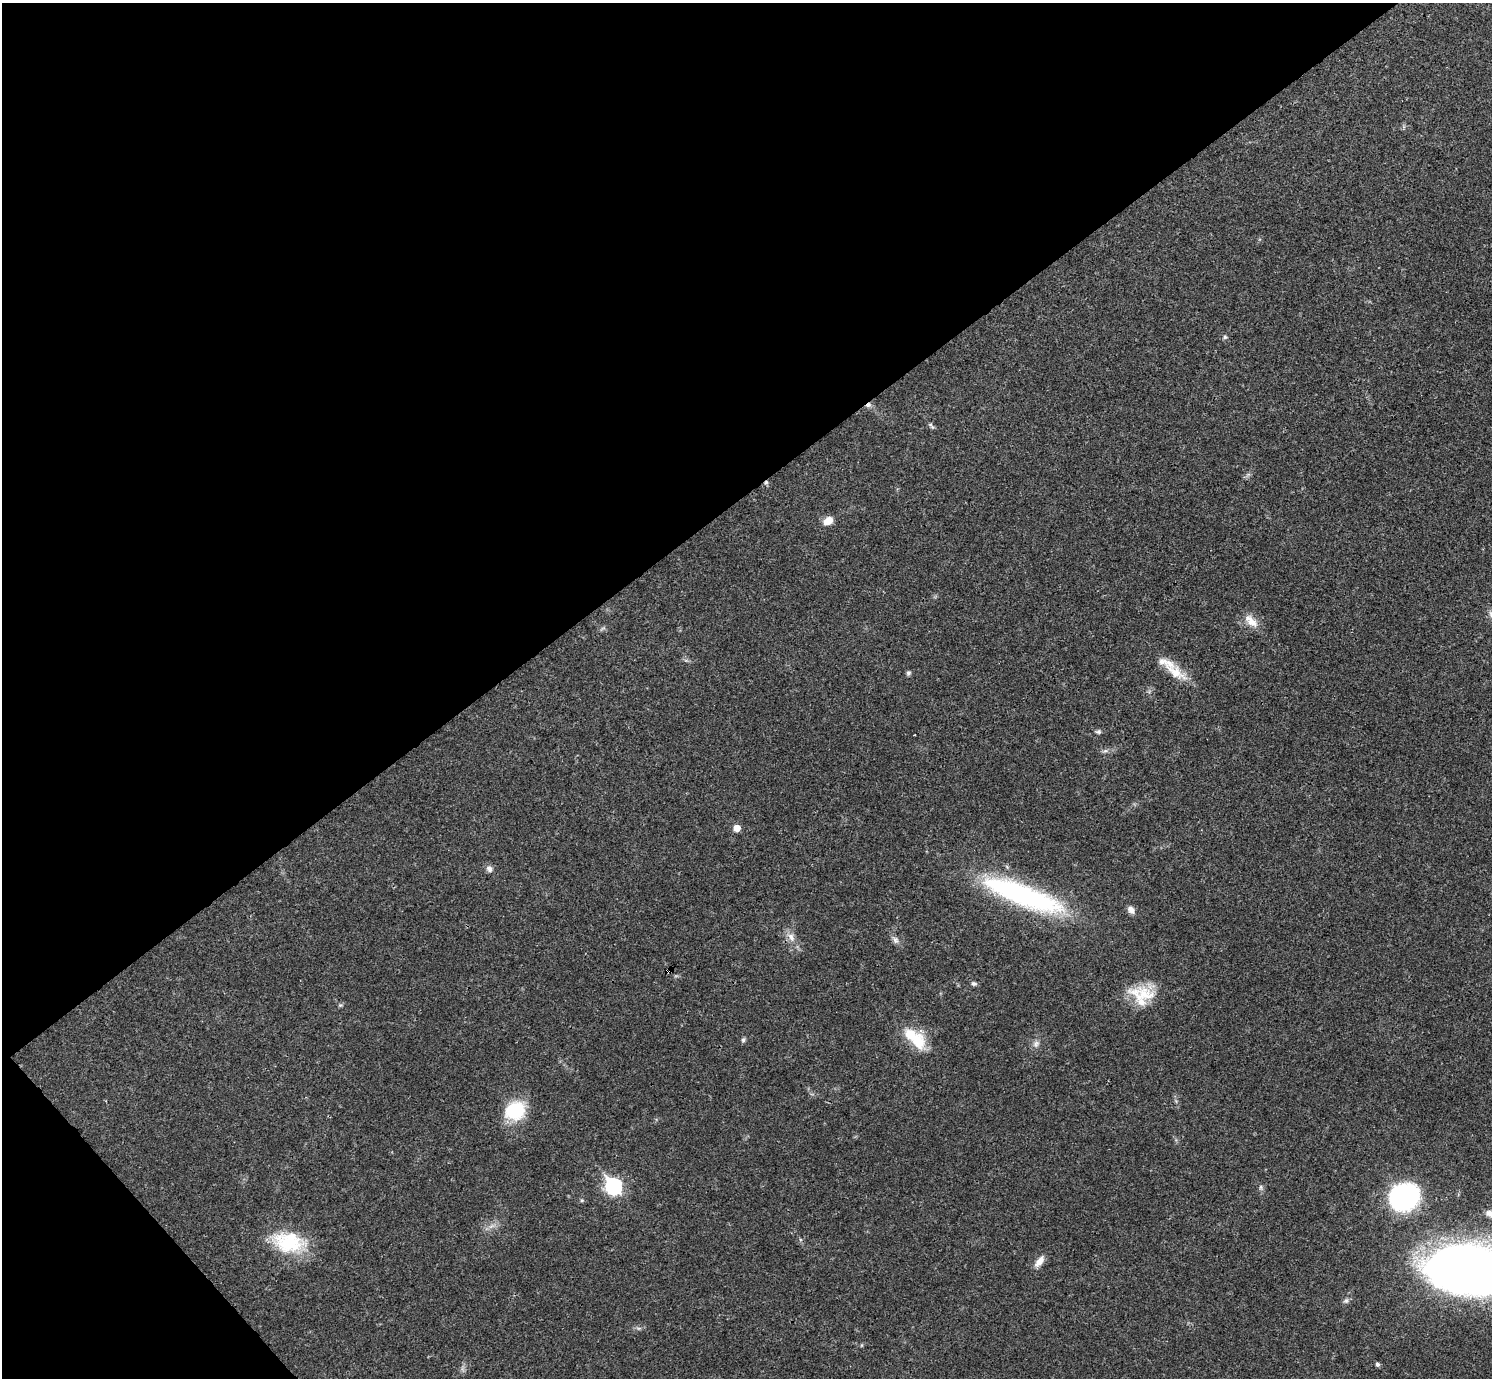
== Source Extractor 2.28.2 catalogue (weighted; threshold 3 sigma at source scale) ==
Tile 5 of 4 x 4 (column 1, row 2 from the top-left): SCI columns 1-1490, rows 2909-4284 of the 5961 x 5958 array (HDU 1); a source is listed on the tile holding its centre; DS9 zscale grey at full resolution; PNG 1494 x 1380 px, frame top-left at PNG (2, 3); no overlay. Shown black and unused: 38% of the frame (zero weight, under 3 of 4 exposures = <1% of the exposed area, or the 3 px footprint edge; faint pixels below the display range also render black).
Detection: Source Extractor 2.28.2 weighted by HDU 2 'WHT'; one run over the whole footprint, this tile lists its part. Background 0.0209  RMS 0.0022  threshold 0.01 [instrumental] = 3 sigma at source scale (4.5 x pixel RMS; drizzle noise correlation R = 1.50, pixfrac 1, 0.05/0.05 arcsec/px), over >= 5 px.
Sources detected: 38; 3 cosmic-ray / hot-pixel residue — not listed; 2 inside a brighter listed object's ellipse — not listed separately; the other 33 listed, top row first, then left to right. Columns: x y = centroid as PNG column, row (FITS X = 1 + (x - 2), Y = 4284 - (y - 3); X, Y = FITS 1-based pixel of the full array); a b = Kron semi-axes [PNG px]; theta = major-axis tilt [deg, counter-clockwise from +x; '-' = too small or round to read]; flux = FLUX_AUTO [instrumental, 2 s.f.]
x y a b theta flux
1225 337 5 5 - 0.39
931 426 11 5 -46 0.53
828 521 12 8 35 2.3
1491 614 11 7 -71 1
1251 621 21 10 -42 3
602 628 9 3 21 0.38
1175 672 36 12 -32 4.9
908 673 6 5 - 0.56
1098 732 8 6 -1 0.5
1105 751 7 4 18 0.48
737 828 5 5 - 2.7
489 869 8 7 - 1
1023 895 98 23 -21 45
1131 910 11 8 -50 1.1
791 937 14 8 -50 1.7
895 940 10 8 -66 0.95
974 984 8 6 -18 0.54
1143 994 41 20 -11 8
340 1005 7 5 19 0.35
913 1037 31 13 -41 9.3
743 1040 7 5 81 0.42
1036 1044 10 9 - 1.1
515 1111 22 18 23 12
613 1186 8 7 - 48
1261 1187 6 5 - 0.47
1404 1197 20 17 12 55
582 1200 5 4 - 0.28
491 1226 10 5 23 0.94
288 1242 45 25 -11 14
1039 1261 16 8 51 1.9
1469 1269 60 31 -5 340
1346 1301 8 7 - 0.62
1378 1364 4 4 - 0.56
Isophote crosses this tile's border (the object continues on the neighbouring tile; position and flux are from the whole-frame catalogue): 2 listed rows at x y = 1491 614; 1469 1269